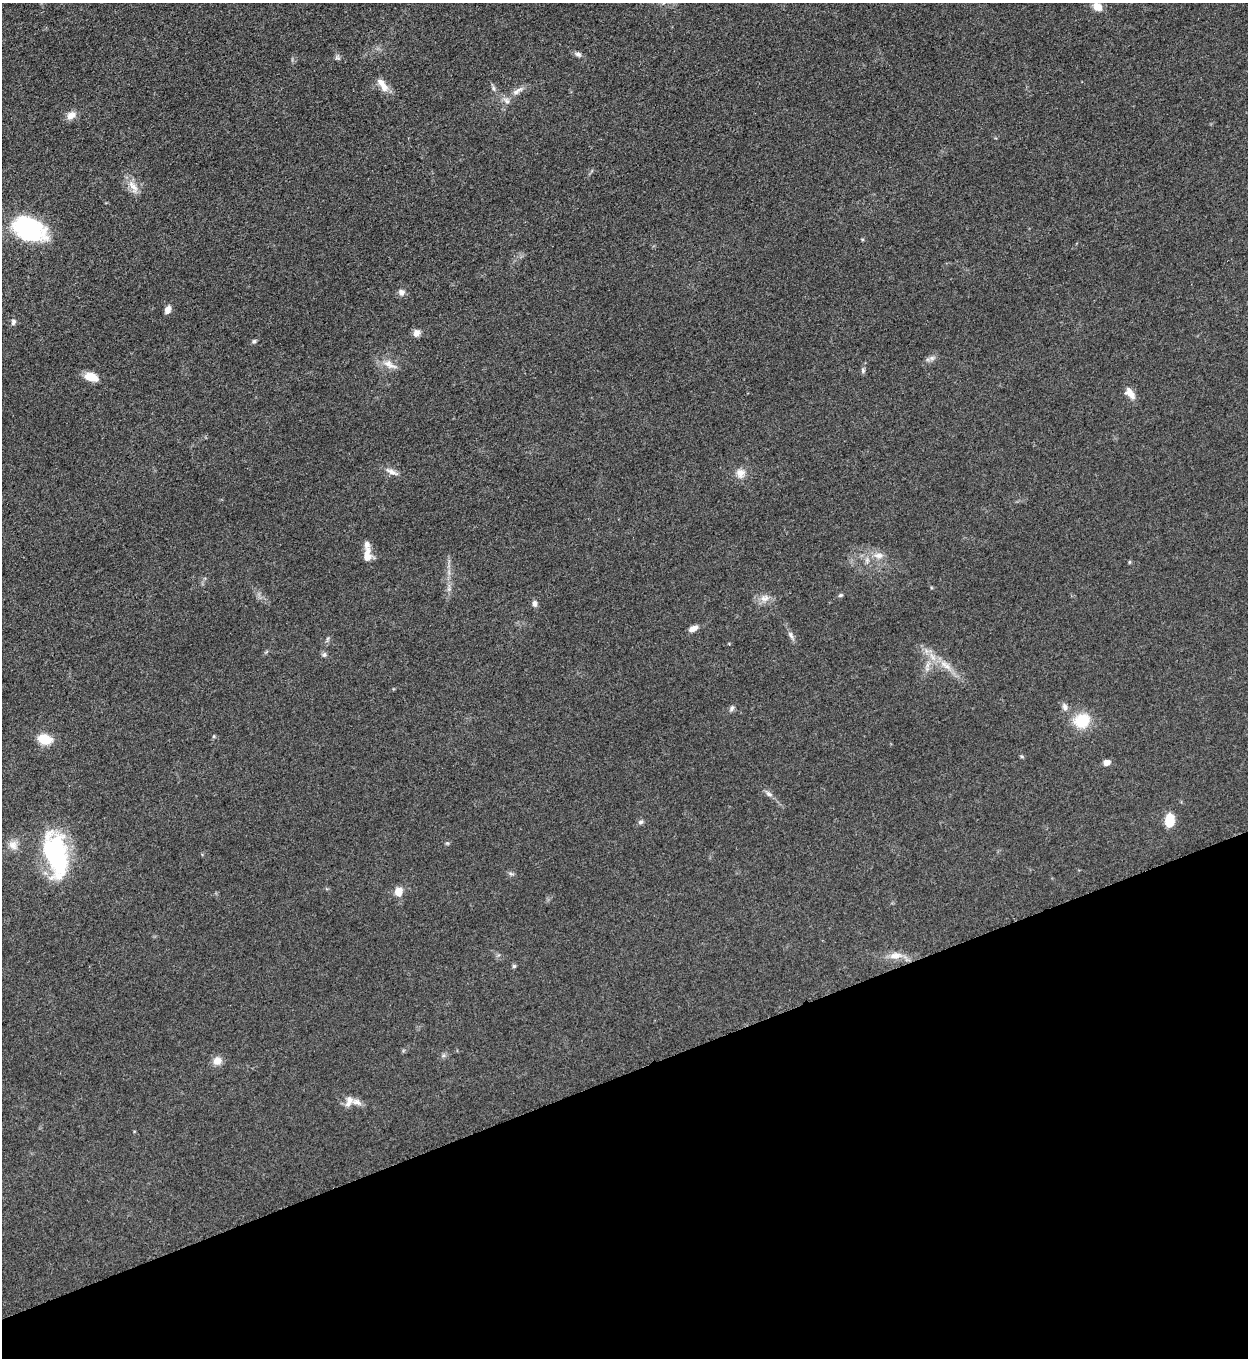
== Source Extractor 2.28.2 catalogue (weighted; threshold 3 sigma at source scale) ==
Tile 14 of 4 x 4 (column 2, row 4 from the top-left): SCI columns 1533-2778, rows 10-1365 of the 5428 x 5440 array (HDU 1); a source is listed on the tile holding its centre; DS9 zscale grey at full resolution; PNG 1250 x 1360 px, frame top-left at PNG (2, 3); no overlay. Shown black and unused: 21% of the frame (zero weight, under 3 of 5 exposures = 1% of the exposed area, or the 3 px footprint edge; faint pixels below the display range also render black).
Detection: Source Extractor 2.28.2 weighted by HDU 2 'WHT'; one run over the whole footprint, this tile lists its part. Background 0.0613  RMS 0.0059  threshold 0.0265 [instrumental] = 3 sigma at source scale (4.5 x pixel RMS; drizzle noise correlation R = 1.50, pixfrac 1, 0.05/0.05 arcsec/px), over >= 5 px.
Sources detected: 56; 4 inside a brighter listed object's ellipse — not listed separately; the other 52 listed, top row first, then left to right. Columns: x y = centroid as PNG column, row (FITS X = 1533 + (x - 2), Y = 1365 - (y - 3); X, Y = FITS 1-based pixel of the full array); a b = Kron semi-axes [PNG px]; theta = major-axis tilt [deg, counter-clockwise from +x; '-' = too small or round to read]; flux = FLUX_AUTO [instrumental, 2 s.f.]
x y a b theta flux
1097 7 12 9 -32 5.5
578 54 9 6 -16 1.8
337 58 8 6 -32 1.3
383 87 14 10 -62 5.5
494 88 8 4 -81 1.3
518 91 20 6 33 4.1
71 115 12 9 37 4.6
133 187 21 9 -57 6.5
28 229 32 20 -26 72
401 292 9 7 -67 2.7
168 310 10 6 63 3.1
13 322 9 6 73 1.7
416 333 10 8 62 3.1
254 341 6 5 - 1.1
932 358 8 6 0 1.9
389 364 22 10 -27 6.1
863 370 7 5 -88 1.2
91 377 13 8 -18 10
1130 393 14 7 -55 5.6
392 472 19 6 -25 3.9
740 473 13 12 - 5.1
367 544 16 8 -82 3.2
879 555 14 8 -4 4.8
366 558 12 8 26 3.8
1129 562 6 4 89 0.64
840 595 6 4 20 0.98
764 598 14 9 11 4.6
534 604 9 6 -87 2
693 629 11 6 27 3.9
791 635 12 6 -61 2.3
324 655 7 6 - 1.3
927 665 7 4 71 1.8
946 665 21 8 -34 7.9
1065 707 10 7 -73 2.5
732 708 9 5 62 1.5
1082 721 16 14 31 20
214 736 5 4 - 0.7
44 739 14 10 -15 12
1022 757 6 4 -20 0.73
1106 762 7 6 - 3.2
769 794 10 6 -30 2.1
1169 820 10 7 83 16
640 822 7 5 16 1.4
13 845 13 11 -61 4.7
56 855 49 23 -77 72
511 874 7 4 -19 1.1
398 892 11 9 78 5.9
895 956 18 9 5 6.2
514 966 5 5 - 0.93
443 1056 6 4 19 1.1
217 1061 12 10 30 4.6
349 1101 15 9 68 4.4
Isophote crosses this tile's border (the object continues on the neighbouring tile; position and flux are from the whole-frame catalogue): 1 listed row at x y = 1097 7